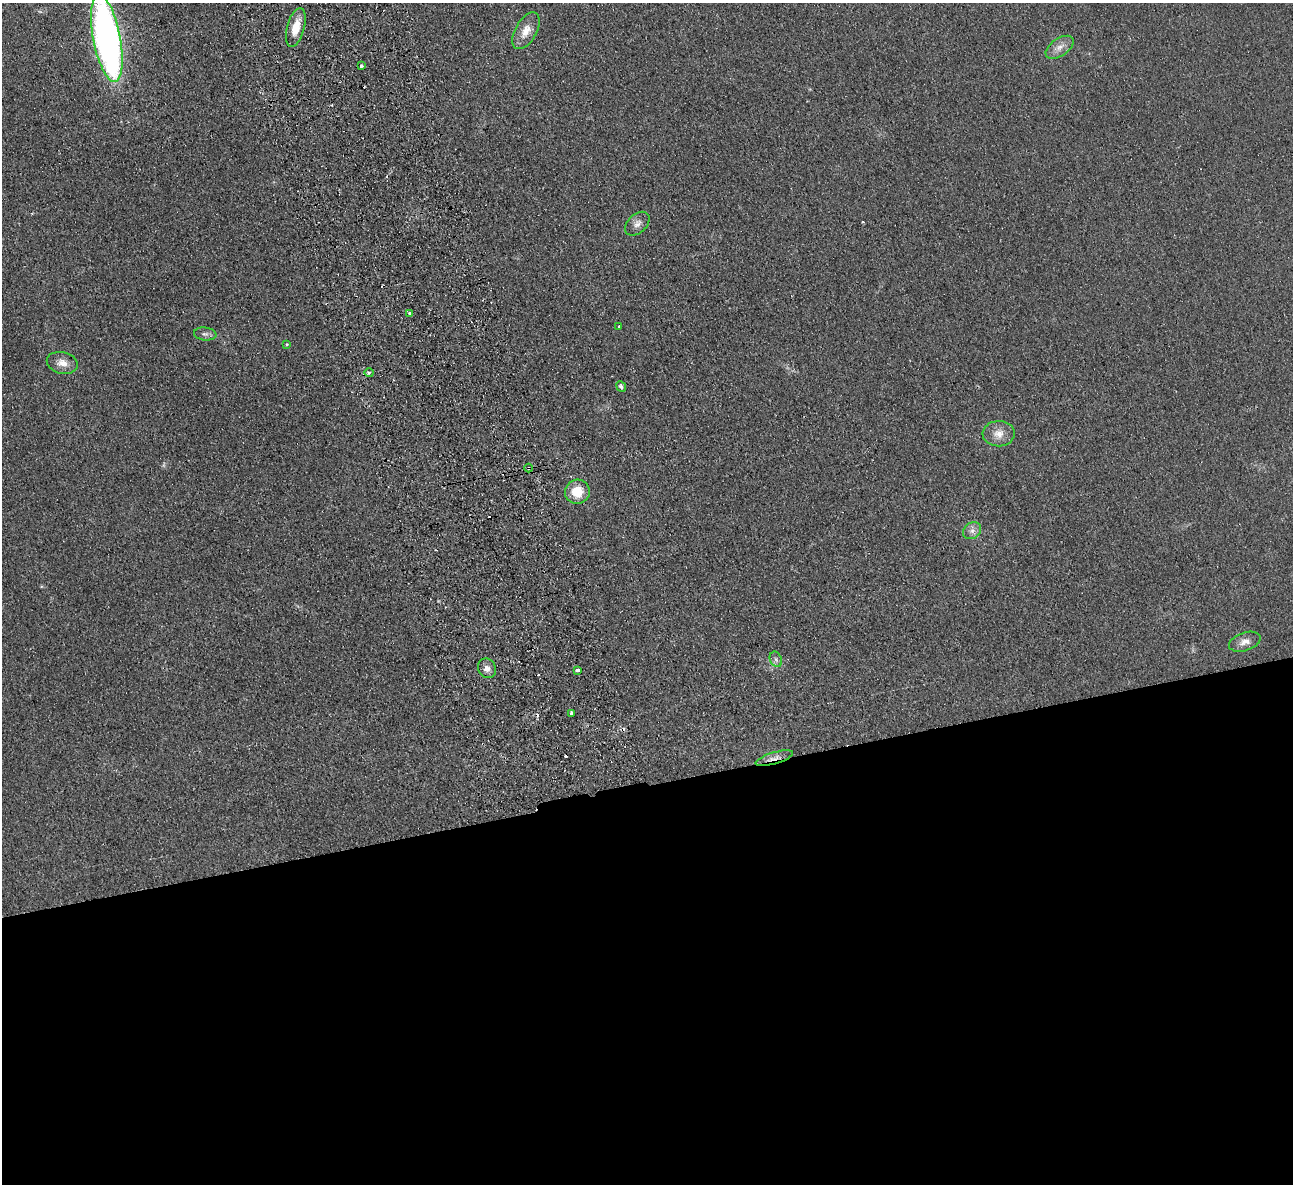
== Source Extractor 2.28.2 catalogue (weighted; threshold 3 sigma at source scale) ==
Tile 15 of 4 x 4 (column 3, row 4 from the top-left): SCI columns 2636-3926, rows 284-1465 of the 5272 x 5176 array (HDU 1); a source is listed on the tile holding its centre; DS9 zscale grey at full resolution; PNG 1295 x 1186 px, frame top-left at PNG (2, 3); each listed source drawn as its Kron ellipse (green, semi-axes under 4 px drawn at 4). Shown black and unused: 34% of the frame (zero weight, under 2 of 3 exposures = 3% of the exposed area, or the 3 px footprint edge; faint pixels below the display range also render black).
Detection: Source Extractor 2.28.2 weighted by HDU 2 'WHT'; one run over the whole footprint, this tile lists its part. Background 0.0624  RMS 0.0095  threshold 0.0429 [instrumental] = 3 sigma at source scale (4.5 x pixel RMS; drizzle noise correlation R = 1.50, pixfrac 1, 0.05/0.05 arcsec/px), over >= 5 px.
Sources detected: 27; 4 cosmic-ray / hot-pixel residue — neither listed nor drawn; the other 23 listed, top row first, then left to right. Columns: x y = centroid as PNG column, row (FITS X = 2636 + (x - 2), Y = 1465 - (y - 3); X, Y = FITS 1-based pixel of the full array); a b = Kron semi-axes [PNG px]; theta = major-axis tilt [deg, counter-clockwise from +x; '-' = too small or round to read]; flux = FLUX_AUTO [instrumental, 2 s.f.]
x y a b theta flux
296 27 20 8 75 16
526 31 20 10 60 12
107 38 44 13 -79 480
1060 47 16 8 34 7.8
361 66 3 3 - 1.8
637 224 14 9 42 5.8
410 313 3 3 - 3.7
619 326 3 3 - 1.9
205 334 11 6 -6 3.4
287 344 4 3 - 0.84
62 363 16 10 -14 8.5
369 373 4 4 - 1.4
621 386 5 4 - 2.8
999 434 16 12 2 11
528 468 4 3 - 0.91
577 492 12 12 - 20
972 531 10 7 39 4.6
1245 642 16 9 18 7
776 659 8 6 -69 2.8
487 668 10 8 -61 5.1
578 670 4 3 - 6.3
571 713 4 3 - 1.9
774 758 19 6 17 6.7
Overlapping masked pixels (flux is a lower limit): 2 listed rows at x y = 528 468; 774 758
Isophote crosses this tile's border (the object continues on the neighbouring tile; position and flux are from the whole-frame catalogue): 1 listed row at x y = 107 38